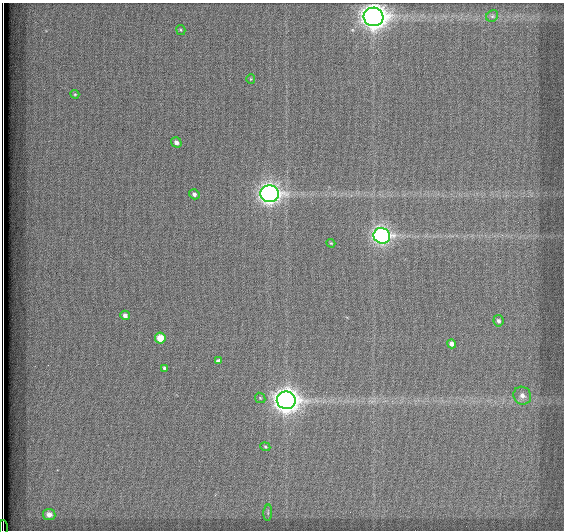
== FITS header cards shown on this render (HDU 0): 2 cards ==
NAXIS1  =                  562          / # of pixels in <axis direction>
NAXIS2  =                  528          / # of pixels in <axis direction>

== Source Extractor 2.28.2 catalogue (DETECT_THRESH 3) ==
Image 562 x 528 px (HDU 0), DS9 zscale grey, 1 PNG px = 1 image px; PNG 566 x 532 px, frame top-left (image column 1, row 528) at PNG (2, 3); each listed source drawn as its Kron ellipse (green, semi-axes under 4 px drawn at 4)
Background 1800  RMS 5.3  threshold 16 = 3 sigma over >= 5 px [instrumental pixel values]
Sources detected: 23; all 23 listed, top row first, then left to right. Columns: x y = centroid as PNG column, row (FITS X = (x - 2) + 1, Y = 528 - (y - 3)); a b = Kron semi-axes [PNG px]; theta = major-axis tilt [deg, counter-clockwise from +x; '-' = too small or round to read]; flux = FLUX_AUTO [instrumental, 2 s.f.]
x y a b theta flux
492 16 6 5 - 650
374 17 10 9 - 330000
181 30 5 4 - 470
251 79 4 4 - 350
75 94 4 4 - 450
176 142 5 5 - 1600
194 194 5 5 - 1100
269 194 9 8 - 190000
382 236 8 8 - 110000
331 243 4 3 - 390
125 315 5 4 - 1400
498 321 5 5 - 1000
160 338 5 5 - 6000
452 344 5 4 - 1700
218 361 4 4 - 1100
164 368 4 3 - 680
522 396 9 8 - 2400
260 398 6 4 -45 480
286 400 9 9 - 320000
265 447 5 4 - 440
268 513 8 3 85 510
49 514 6 5 - 2400
3 528 7 2 -89 1700
At the frame edge (FLAGS 8, measured only in part): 1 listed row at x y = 3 528